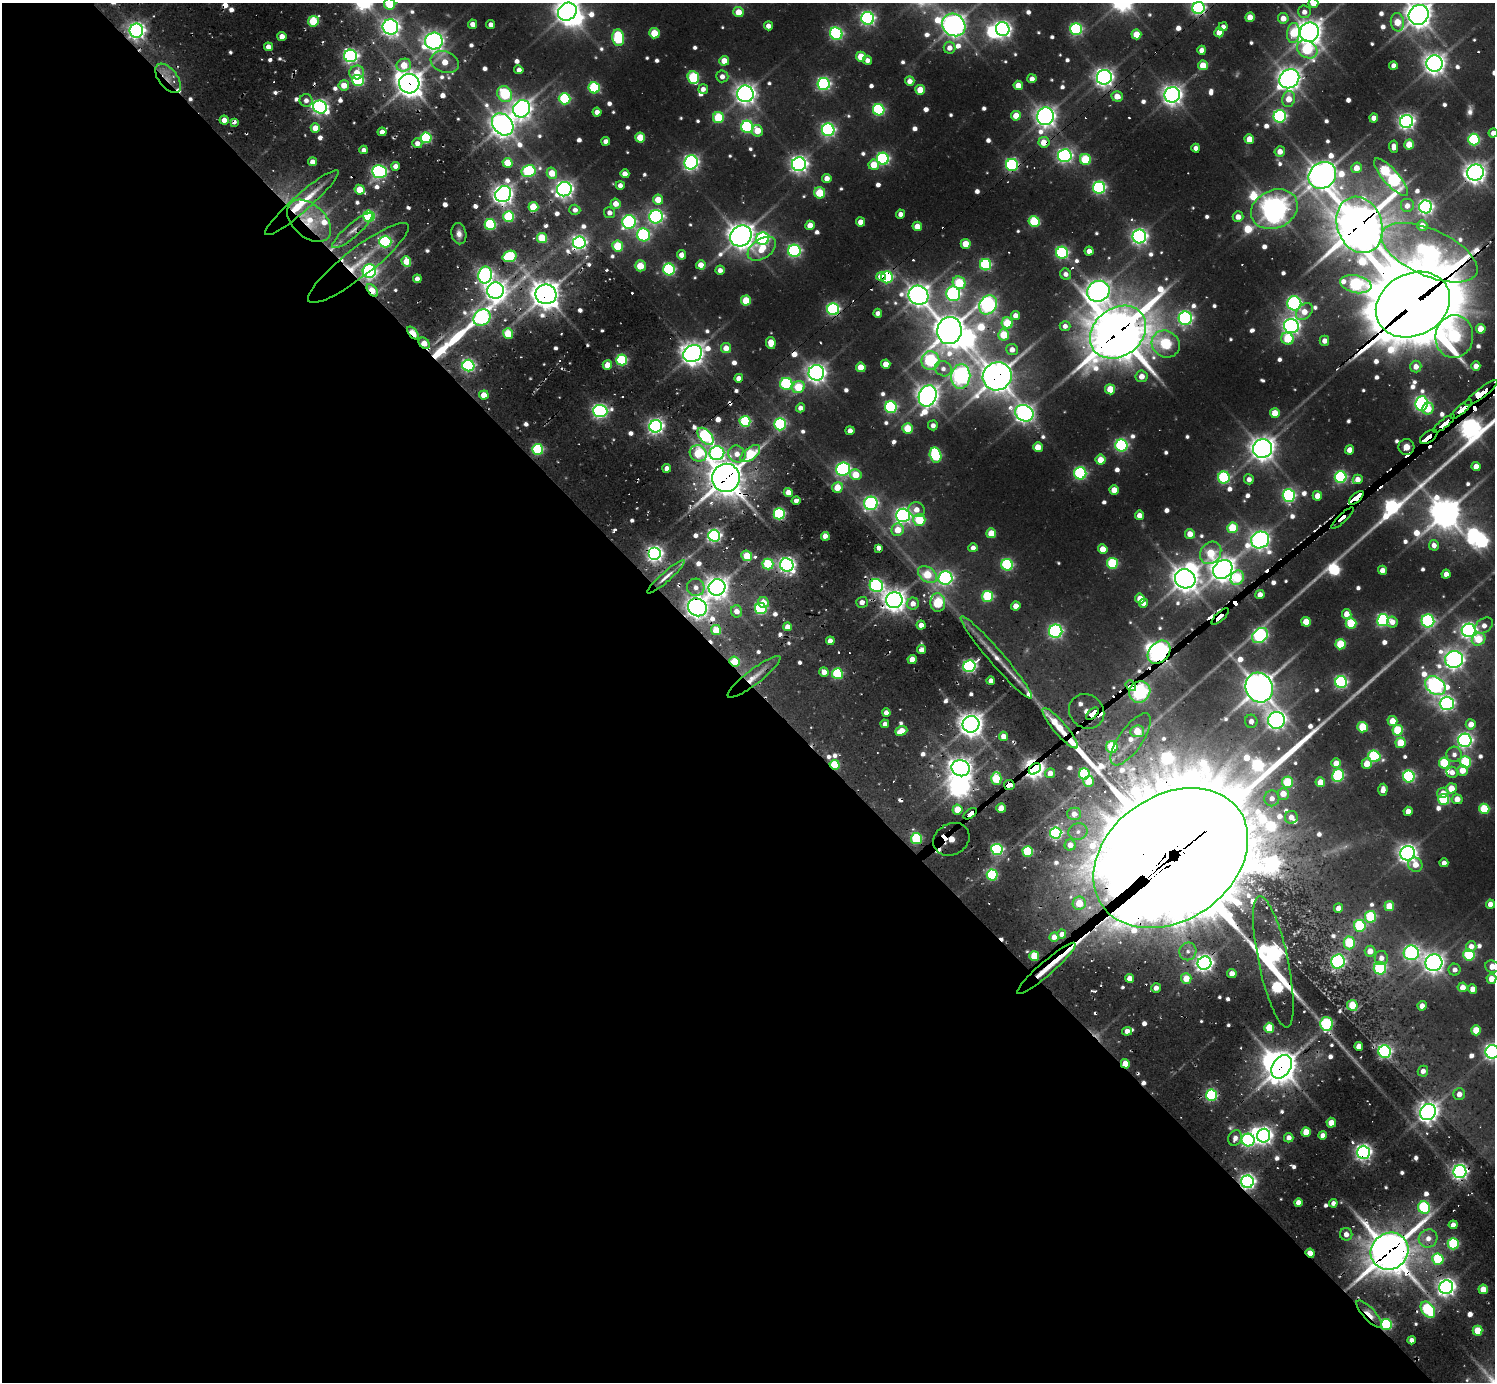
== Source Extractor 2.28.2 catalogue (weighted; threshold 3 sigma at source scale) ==
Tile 9 of 4 x 4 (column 1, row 3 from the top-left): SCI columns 1-1493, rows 1711-3090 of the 6148 x 6134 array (HDU 1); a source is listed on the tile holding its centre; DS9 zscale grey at full resolution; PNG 1497 x 1384 px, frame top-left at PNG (2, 3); each listed source drawn as its Kron ellipse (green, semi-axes under 4 px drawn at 4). Shown black and unused: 51% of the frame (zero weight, under 2 of 3 exposures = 7% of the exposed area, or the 3 px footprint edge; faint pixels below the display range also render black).
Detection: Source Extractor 2.28.2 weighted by HDU 2 'WHT'; one run over the whole footprint, this tile lists its part. Background 0.137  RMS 0.01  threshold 0.0468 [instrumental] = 3 sigma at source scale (4.5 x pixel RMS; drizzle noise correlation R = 1.50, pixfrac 1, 0.05/0.05 arcsec/px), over >= 5 px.
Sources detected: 836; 13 too faint to see at this stretch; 14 inside a brighter object's white glare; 46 cosmic-ray / hot-pixel residue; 5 long thin detections or spike segments (spike, bleed or trail) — neither listed nor drawn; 12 inside a brighter listed object's ellipse — not listed separately; of the other 746, all 500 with FLUX_AUTO >= 7.92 (the completeness limit of this list) listed and drawn (246 fainter detections not listed), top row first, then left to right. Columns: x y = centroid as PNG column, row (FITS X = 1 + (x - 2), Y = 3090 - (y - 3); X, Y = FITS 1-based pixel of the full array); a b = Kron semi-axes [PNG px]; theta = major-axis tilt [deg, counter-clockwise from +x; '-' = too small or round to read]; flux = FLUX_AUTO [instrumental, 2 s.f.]
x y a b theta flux
1313 3 5 5 - 31
390 4 5 5 - 90
1198 8 6 6 - 370
567 12 10 8 37 1400
738 12 5 5 - 28
1304 12 6 6 - 9.6
1419 15 10 9 - 1600
1250 17 5 4 - 28
868 18 6 6 - 410
1283 18 5 5 - 18
313 21 5 5 - 85
1397 22 9 6 -82 38
473 24 4 4 - 12
491 24 4 4 - 9.2
954 25 12 10 -39 1300
768 26 4 4 - 11
390 27 8 7 - 760
1223 27 4 4 - 7.9
1003 29 7 6 - 650
1076 29 6 6 - 240
136 31 7 6 - 750
1309 32 10 9 - 1500
654 33 5 5 - 50
1219 33 5 4 - 18
1293 33 10 6 84 58
836 34 6 6 - 280
1136 34 5 5 - 35
282 36 4 4 - 15
618 38 8 5 -84 140
434 41 9 8 - 930
268 47 4 4 - 13
949 48 6 6 - 12
1307 49 11 8 -30 120
1202 50 4 4 - 14
351 56 6 6 - 440
861 57 5 5 - 37
867 60 5 4 - 9.2
724 61 5 5 - 24
445 62 14 10 -21 30
1434 63 8 8 - 1100
404 65 7 6 - 34
1203 65 5 5 - 31
1393 65 4 4 - 9.5
519 70 4 4 - 10
357 72 7 7 - 21
722 76 6 6 - 10
1104 77 7 7 - 850
168 78 17 9 -52 23
693 78 6 5 - 130
1032 79 4 4 - 11
1289 79 10 9 - 1200
358 80 6 5 - 200
910 81 5 4 - 12
409 84 10 10 - 1700
824 84 6 6 - 340
344 85 5 5 - 23
1018 85 5 4 - 21
594 88 6 5 - 140
703 89 5 5 - 9.4
920 90 5 5 - 36
505 94 8 7 - 140
745 94 8 8 - 1000
1172 95 8 7 - 1000
1117 96 5 5 - 19
565 99 6 5 - 150
1289 99 8 6 76 24
306 100 6 6 - 8.7
320 107 7 6 - 510
522 109 9 8 - 920
879 110 6 5 - 200
597 112 4 4 - 11
1016 116 5 5 - 28
1045 116 9 8 - 1000
1280 116 6 6 - 300
718 118 5 5 - 87
1374 118 4 4 - 12
224 120 4 4 - 14
234 122 4 3 - 17
1407 122 6 6 - 580
503 124 12 9 -49 1400
747 127 6 6 - 240
315 128 4 4 - 21
828 130 6 6 - 380
757 131 5 5 - 26
382 132 4 4 - 12
1493 133 4 4 - 9.9
426 138 5 5 - 160
640 138 5 5 - 45
1249 139 5 4 - 28
1474 139 6 5 - 190
606 141 4 4 - 10
1044 142 5 5 - 28
417 143 5 5 - 9.4
1409 144 5 5 - 37
1394 147 6 4 -86 8.5
1196 148 4 4 - 10
364 150 4 4 - 8.4
1280 151 5 5 - 17
1065 156 7 6 - 450
883 159 6 6 - 280
1085 160 5 5 - 98
312 162 4 4 - 12
691 162 7 6 - 500
507 163 5 5 - 49
799 164 7 7 - 700
874 165 5 5 - 34
1012 165 6 6 - 250
396 166 4 4 - 12
1356 168 5 5 - 19
529 171 7 6 - 180
380 172 8 6 -6 360
1475 172 8 8 - 1100
552 173 6 5 - 31
625 174 4 4 - 13
1322 175 14 12 39 1900
1391 177 24 7 -48 370
827 178 4 4 - 13
620 185 4 4 - 8.8
1099 188 6 6 - 290
564 189 7 7 - 730
360 190 5 4 - 29
820 193 5 5 - 61
503 194 8 7 - 960
658 200 5 5 - 31
302 203 48 8 41 62
616 204 5 5 - 18
1407 206 7 7 - 12
533 207 5 5 - 52
1426 207 6 6 - 470
1274 209 24 19 24 1700
575 210 5 5 - 8.6
609 213 5 5 - 9.7
900 214 4 4 - 10
369 216 5 5 - 190
509 217 5 5 - 110
656 217 7 6 - 440
1238 217 5 5 - 14
309 221 26 16 -42 53
1034 221 5 5 - 110
629 222 7 7 - 310
860 222 4 4 - 17
490 224 5 5 - 160
810 225 5 4 - 24
1360 225 29 22 -70 4500
917 226 5 4 - 23
1422 226 5 5 - 17
352 231 26 6 41 15
459 234 11 7 -80 8.8
644 235 6 6 - 250
741 236 11 9 40 1600
1139 236 7 7 - 570
542 238 5 5 - 72
763 239 6 6 - 240
385 242 6 6 - 220
579 243 6 6 - 470
966 244 5 5 - 36
618 246 5 5 - 76
762 249 16 9 35 36
794 251 6 6 - 310
1089 251 4 4 - 11
1062 253 6 6 - 260
1429 253 51 23 -24 670
681 255 4 4 - 12
510 256 7 5 17 130
406 261 5 5 - 28
358 263 63 14 38 67
701 265 5 4 - 19
986 265 5 5 - 180
640 266 5 5 - 41
669 269 6 6 - 220
720 270 4 4 - 9.6
369 271 7 6 - 300
1066 274 6 5 - 8.4
485 275 8 7 - 460
881 277 5 4 - 16
887 277 6 6 - 210
417 279 4 4 - 11
959 283 6 6 - 81
1356 284 16 8 -12 240
372 290 7 4 -52 33
495 291 8 8 - 960
1098 291 11 10 - 1200
546 294 10 10 - 1800
953 294 7 7 - 350
918 295 10 9 - 1200
746 300 5 5 - 51
1294 303 7 7 - 380
988 305 10 8 56 500
1413 305 38 31 28 13000
833 309 6 6 - 290
1304 312 10 7 45 19
878 313 4 4 - 8.4
1015 315 4 4 - 11
482 318 9 7 38 380
1185 318 7 6 - 380
1007 323 5 5 - 67
1065 326 5 5 - 8.5
1291 326 7 7 - 690
1481 329 5 5 - 30
949 331 13 12 - 2300
1118 332 30 24 37 5100
413 333 7 4 -50 64
508 334 5 5 - 53
1004 335 5 5 - 52
1454 337 21 19 84 270
1287 339 6 6 - 60
1324 341 5 4 - 12
424 343 6 4 -46 21
771 343 6 5 - 24
1166 344 14 13 - 160
726 348 5 5 - 20
1012 350 6 5 - 12
693 354 10 8 33 1400
622 360 5 5 - 160
930 361 9 9 - 240
886 364 4 4 - 20
607 365 5 4 - 25
468 366 6 5 - 300
1416 366 6 5 - 14
1476 366 4 4 - 12
861 367 5 5 - 28
943 369 9 7 -26 8.8
816 373 8 7 - 920
961 376 12 9 83 550
997 376 15 14 - 2200
1141 376 6 6 - 16
739 378 4 4 - 13
786 384 6 6 - 190
798 387 6 6 - 65
1110 389 5 5 - 42
1481 393 20 5 37 370
484 395 5 4 - 24
928 396 11 8 70 1100
1421 403 7 6 - 410
891 407 6 6 - 220
800 408 4 4 - 10
1428 409 6 5 - 36
1461 409 13 3 41 240
600 411 7 6 - 440
1024 413 9 8 - 820
1275 413 5 5 - 34
745 421 5 5 - 140
1444 423 13 3 39 230
780 424 6 6 - 180
933 425 5 5 - 8.7
656 426 6 6 - 580
908 428 5 5 - 53
850 431 4 4 - 11
705 436 10 6 -47 250
1429 437 10 5 34 200
1121 445 6 6 - 270
1038 447 5 5 - 30
1406 447 8 8 - 46
538 449 5 5 - 160
1263 449 10 9 - 1300
1350 450 4 4 - 16
698 453 9 8 - 78
717 453 7 7 - 360
737 454 9 8 - 17
750 454 12 6 38 80
935 455 7 5 -75 160
1101 460 5 5 - 26
1476 466 4 4 - 15
667 468 4 4 - 11
843 469 7 6 - 340
1080 473 6 6 - 230
856 475 6 5 - 34
1341 477 6 6 - 230
726 478 14 14 - 2600
1224 478 6 6 - 160
1249 479 5 5 - 8.9
1358 479 5 4 - 14
837 487 5 5 - 28
1114 490 5 4 - 21
788 492 4 4 - 20
1289 495 6 6 - 300
1317 496 5 4 - 18
1356 498 9 4 42 1100
796 500 4 4 - 8.6
871 503 7 6 - 350
916 510 8 7 - 14
779 514 5 5 - 200
903 515 7 7 - 560
1139 515 4 4 - 14
1342 518 14 3 43 190
919 520 6 6 - 91
1232 528 5 5 - 71
898 530 6 6 - 29
991 533 5 5 - 37
1190 534 5 4 - 18
714 536 6 6 - 370
825 536 4 4 - 22
1260 540 9 8 - 880
1434 545 5 5 - 9.8
879 548 4 4 - 10
973 548 4 4 - 8.9
1103 549 5 4 - 22
1211 553 12 10 52 50
655 554 6 6 - 580
747 556 5 5 - 45
1112 563 5 5 - 120
768 564 5 5 - 110
787 565 7 6 - 600
1007 565 6 5 - 190
1223 569 10 8 40 1400
1382 570 4 4 - 15
1446 574 4 4 - 10
927 575 10 7 -34 53
666 577 24 5 41 11
945 578 7 6 - 420
1237 578 7 6 - 81
1185 579 10 9 - 1600
876 586 7 6 - 320
696 587 9 8 - 9.4
717 587 8 8 - 1100
1260 595 4 4 - 16
988 596 5 5 - 120
1140 598 5 4 - 21
894 600 8 8 - 1200
862 602 6 5 - 11
763 603 6 5 - 24
938 603 9 7 -83 120
1144 603 4 4 - 9.5
913 604 6 6 - 13
1016 606 4 4 - 16
697 607 9 8 - 980
761 609 6 5 - 170
736 611 6 5 - 13
1347 614 5 5 - 17
1220 617 11 3 42 840
1383 620 6 6 - 260
1428 621 6 6 - 270
1306 622 5 5 - 35
1392 622 5 5 - 13
1351 623 5 5 - 86
921 625 4 4 - 13
1484 625 10 7 33 10
787 627 4 4 - 17
716 630 5 5 - 47
1469 630 7 6 - 560
1056 631 7 6 - 320
1260 635 9 6 37 380
1479 639 7 6 - 48
830 641 4 4 - 11
1341 644 5 5 - 79
921 649 4 4 - 16
1159 652 13 9 48 2400
996 658 54 7 -49 24
912 659 4 4 - 20
1454 659 9 8 - 930
735 662 5 5 - 44
969 666 6 6 - 320
824 672 5 4 - 14
837 674 5 5 - 130
754 677 33 7 37 21
991 681 4 4 - 11
1341 682 6 6 - 300
1131 686 6 4 -51 1900
1435 686 11 8 -36 590
1259 687 15 13 -63 2100
1140 692 11 10 - 760
1447 703 7 6 - 460
1087 711 18 16 -40 820
886 713 4 4 - 9.9
1092 714 8 3 42 1300
1276 720 8 8 - 810
1251 721 7 6 - 11
1392 721 5 5 - 26
885 724 4 4 - 8.6
971 724 8 8 - 1400
1471 724 5 5 - 18
1363 727 5 5 - 64
1060 728 26 6 -49 33
1398 730 5 5 - 93
901 731 6 4 21 27
1137 731 7 6 - 38
1003 736 4 4 - 14
1131 739 31 12 55 27
1465 740 7 6 - 500
1401 743 5 5 - 50
1112 747 6 6 - 83
1454 754 8 7 - 8
1374 756 6 5 - 170
1465 762 6 5 - 110
1336 763 5 4 - 20
1444 763 5 5 - 90
1367 764 5 5 - 26
835 765 5 5 - 75
961 768 9 8 - 1200
1035 769 7 5 40 900
1462 770 5 5 - 26
1452 772 6 5 - 9.7
1050 773 5 5 - 14
1084 774 5 5 - 170
1338 776 6 6 - 180
1409 776 6 6 - 220
996 779 6 5 - 89
1088 781 5 5 - 32
1287 782 5 5 - 85
1320 782 5 5 - 25
1009 785 5 5 - 1900
1451 788 5 5 - 31
1383 790 6 4 88 13
1443 793 6 5 - 11
1283 794 6 5 - 23
1272 798 8 7 - 11
1444 799 5 5 - 140
1457 799 5 4 - 20
1001 808 5 4 - 23
1484 809 5 5 - 82
957 810 5 5 - 39
1408 811 4 4 - 16
970 814 7 3 37 1400
1074 814 7 6 - 12
1291 817 6 6 - 12
1078 832 10 8 19 8.7
1056 833 5 5 - 260
916 839 5 5 - 140
951 839 19 15 30 690
1070 845 5 5 - 16
997 849 5 5 - 250
1028 851 5 5 - 120
1407 853 7 7 - 880
1171 858 83 62 35 66000
1444 863 4 4 - 9.3
1415 865 7 7 - 18
992 875 5 5 - 160
1079 903 6 6 - 34
1490 904 4 4 - 15
1389 906 5 5 - 37
1338 908 5 4 - 13
1371 917 6 5 - 110
1360 926 6 6 - 130
1062 934 4 4 - 12
1054 937 4 4 - 13
1349 943 6 5 - 87
1471 946 5 5 - 14
1188 951 9 8 - 8.4
1370 951 5 5 - 19
1411 953 7 7 - 400
1469 955 5 5 - 120
1034 956 5 5 - 55
1381 958 7 6 - 11
1273 962 67 15 -78 960
1338 962 7 6 - 290
1204 963 7 6 - 700
1434 963 8 8 - 1000
1492 967 7 6 - 19
1046 968 38 7 41 43
1380 968 6 6 - 200
1455 970 6 6 - 8
1232 974 4 4 - 14
1129 978 4 4 - 14
1186 978 5 5 - 28
1491 979 5 5 - 21
1462 987 5 5 - 17
1156 988 5 5 - 10
1473 989 4 4 - 14
1352 1005 5 5 - 41
1422 1006 4 4 - 14
1327 1024 7 6 - 170
1269 1028 5 5 - 56
1476 1030 5 5 - 33
1127 1031 5 4 - 9.8
1359 1046 4 4 - 18
1385 1052 6 6 - 300
1492 1052 7 6 - 510
1125 1064 5 4 - 29
1282 1067 13 9 56 2000
1423 1071 5 5 - 8.9
1459 1094 6 6 - 12
1212 1095 5 5 - 210
1428 1112 8 7 - 1000
1331 1123 5 5 - 20
1306 1132 5 4 - 30
1323 1135 4 4 - 10
1264 1136 7 6 - 700
1235 1138 8 6 67 9.6
1289 1138 5 4 - 9.5
1248 1140 6 6 - 300
1363 1152 6 6 - 600
1460 1172 6 6 - 540
1247 1182 6 6 - 550
1298 1202 4 4 - 13
1333 1203 4 4 - 7.9
1424 1208 6 5 - 160
1453 1225 4 4 - 11
1346 1234 6 6 - 9.6
1428 1238 9 9 - 15
1453 1244 5 5 - 130
1390 1251 19 18 - 3600
1310 1253 4 4 - 22
1438 1259 6 5 - 120
1446 1287 7 7 - 770
1483 1289 5 4 - 26
1428 1310 9 6 -55 180
1369 1314 17 6 -47 19
1386 1324 5 5 - 160
1478 1331 5 5 - 43
1411 1340 4 4 - 8.7
Overlapping masked pixels (flux is a lower limit): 80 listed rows (the first 20) at x y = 1198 8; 136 31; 351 56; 1104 77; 168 78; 1289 79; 358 80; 409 84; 1045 116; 234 122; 1044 142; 1012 165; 1475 172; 564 189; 503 194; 302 203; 309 221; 1360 225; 352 231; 579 243
Isophote crosses this tile's border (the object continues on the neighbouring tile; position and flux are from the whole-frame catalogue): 11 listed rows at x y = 1313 3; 390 4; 1198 8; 567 12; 1419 15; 954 25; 1493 133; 1481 393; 1492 967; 1491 979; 1492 1052
Unlisted compact peaks at least as high as the median listed source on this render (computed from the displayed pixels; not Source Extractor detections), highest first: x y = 1337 571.